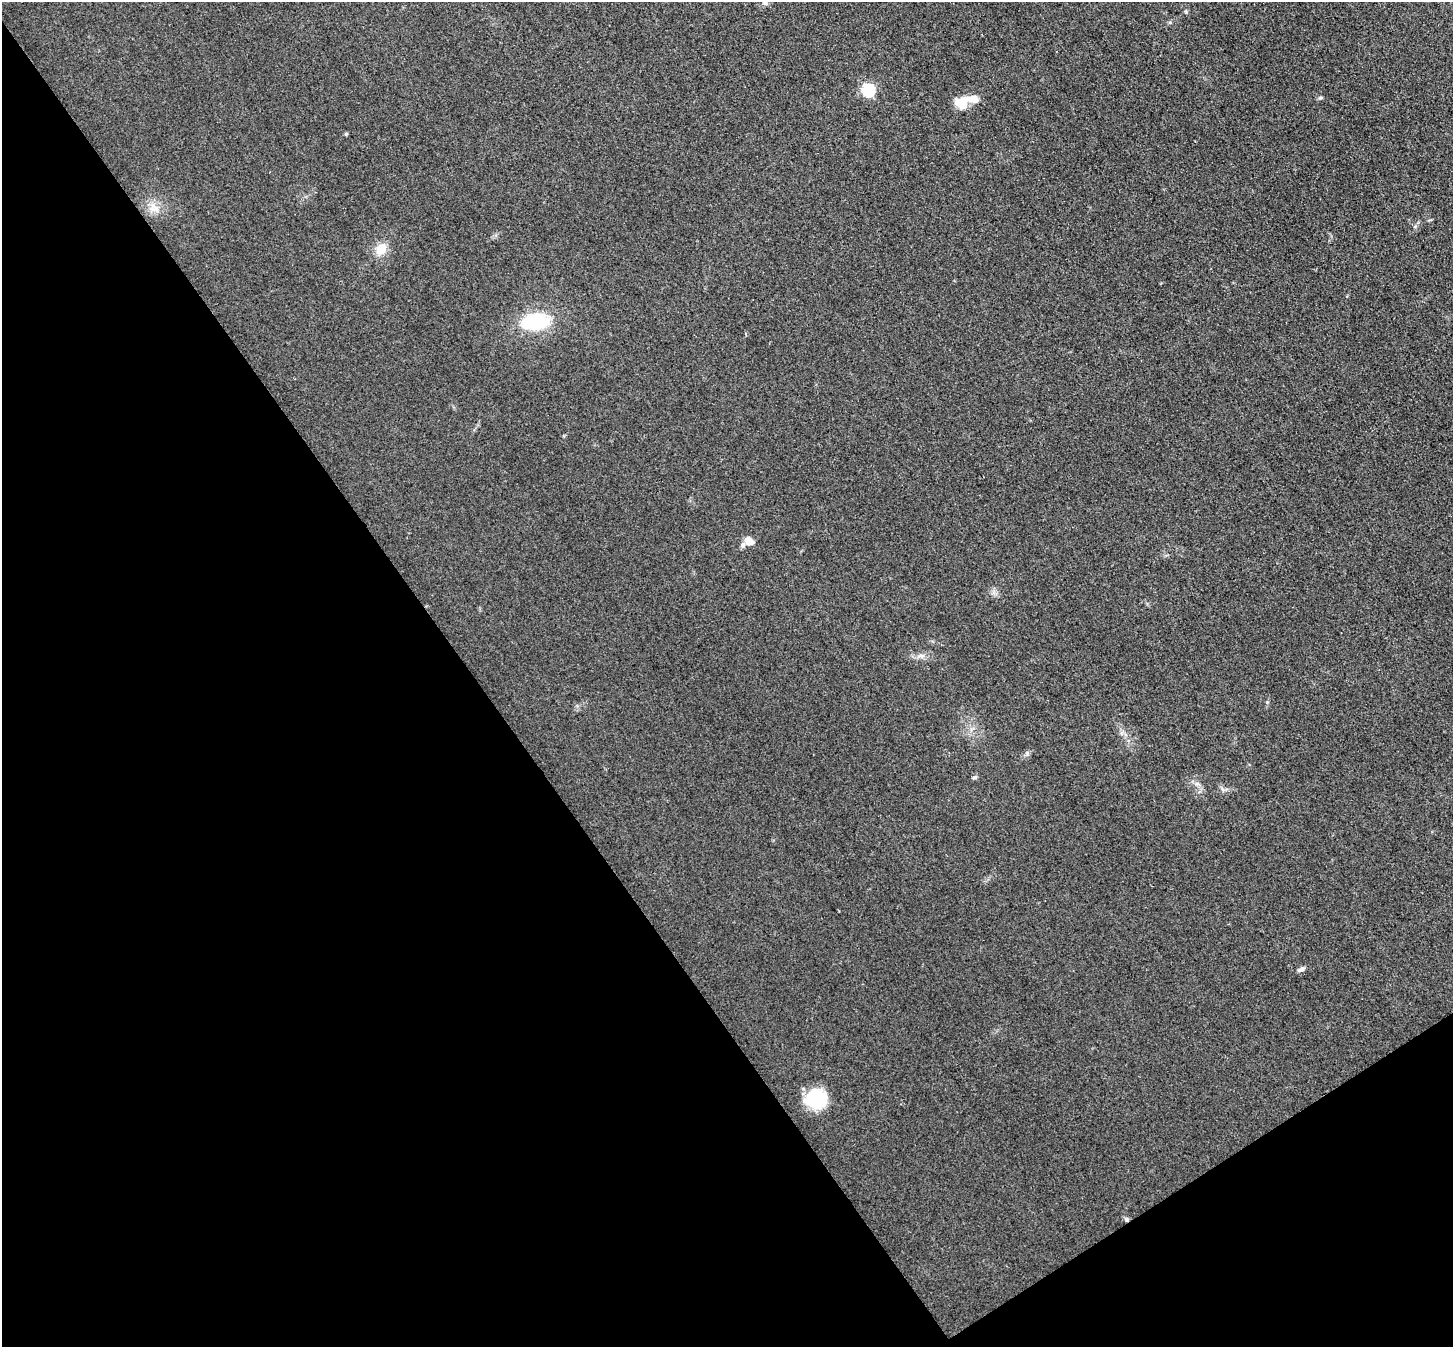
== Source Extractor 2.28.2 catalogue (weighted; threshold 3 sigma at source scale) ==
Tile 14 of 4 x 4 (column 2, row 4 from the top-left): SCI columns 1531-2981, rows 209-1553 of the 5962 x 5933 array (HDU 1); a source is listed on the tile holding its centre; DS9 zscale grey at full resolution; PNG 1455 x 1349 px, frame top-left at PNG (2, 2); no overlay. Shown black and unused: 37% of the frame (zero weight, under 3 of 4 exposures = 7% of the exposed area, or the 3 px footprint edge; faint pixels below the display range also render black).
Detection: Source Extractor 2.28.2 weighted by HDU 2 'WHT'; one run over the whole footprint, this tile lists its part. Background 0.0546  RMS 0.0095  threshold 0.0427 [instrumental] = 3 sigma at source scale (4.5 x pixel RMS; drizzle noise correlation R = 1.50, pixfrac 1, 0.05/0.05 arcsec/px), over >= 5 px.
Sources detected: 20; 1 cosmic-ray / hot-pixel residue — not listed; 2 inside a brighter listed object's ellipse — not listed separately; the other 17 listed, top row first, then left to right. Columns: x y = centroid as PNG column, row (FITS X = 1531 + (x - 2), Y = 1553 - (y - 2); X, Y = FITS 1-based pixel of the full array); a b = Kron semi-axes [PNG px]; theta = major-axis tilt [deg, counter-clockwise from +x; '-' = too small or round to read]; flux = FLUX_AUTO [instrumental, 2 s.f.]
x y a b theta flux
765 2 10 7 89 3.7
1170 22 5 5 - 1.3
868 90 6 6 - 120
1320 98 7 4 6 1.6
975 99 11 9 -68 6.9
961 103 14 13 - 18
346 134 5 5 - 1.1
152 209 9 5 -49 5.2
381 249 14 12 55 15
535 322 24 14 6 71
749 541 11 8 -36 8.4
921 656 10 5 -8 4
1027 753 6 5 - 2
974 777 6 4 5 1.8
1197 784 7 4 -18 2.4
1301 969 11 5 27 3
816 1099 20 18 0 54
Isophote crosses this tile's border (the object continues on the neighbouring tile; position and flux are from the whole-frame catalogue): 1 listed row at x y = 765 2
Unlisted compact peaks at least as high as the median listed source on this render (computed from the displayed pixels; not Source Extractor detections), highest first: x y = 1186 12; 1267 702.